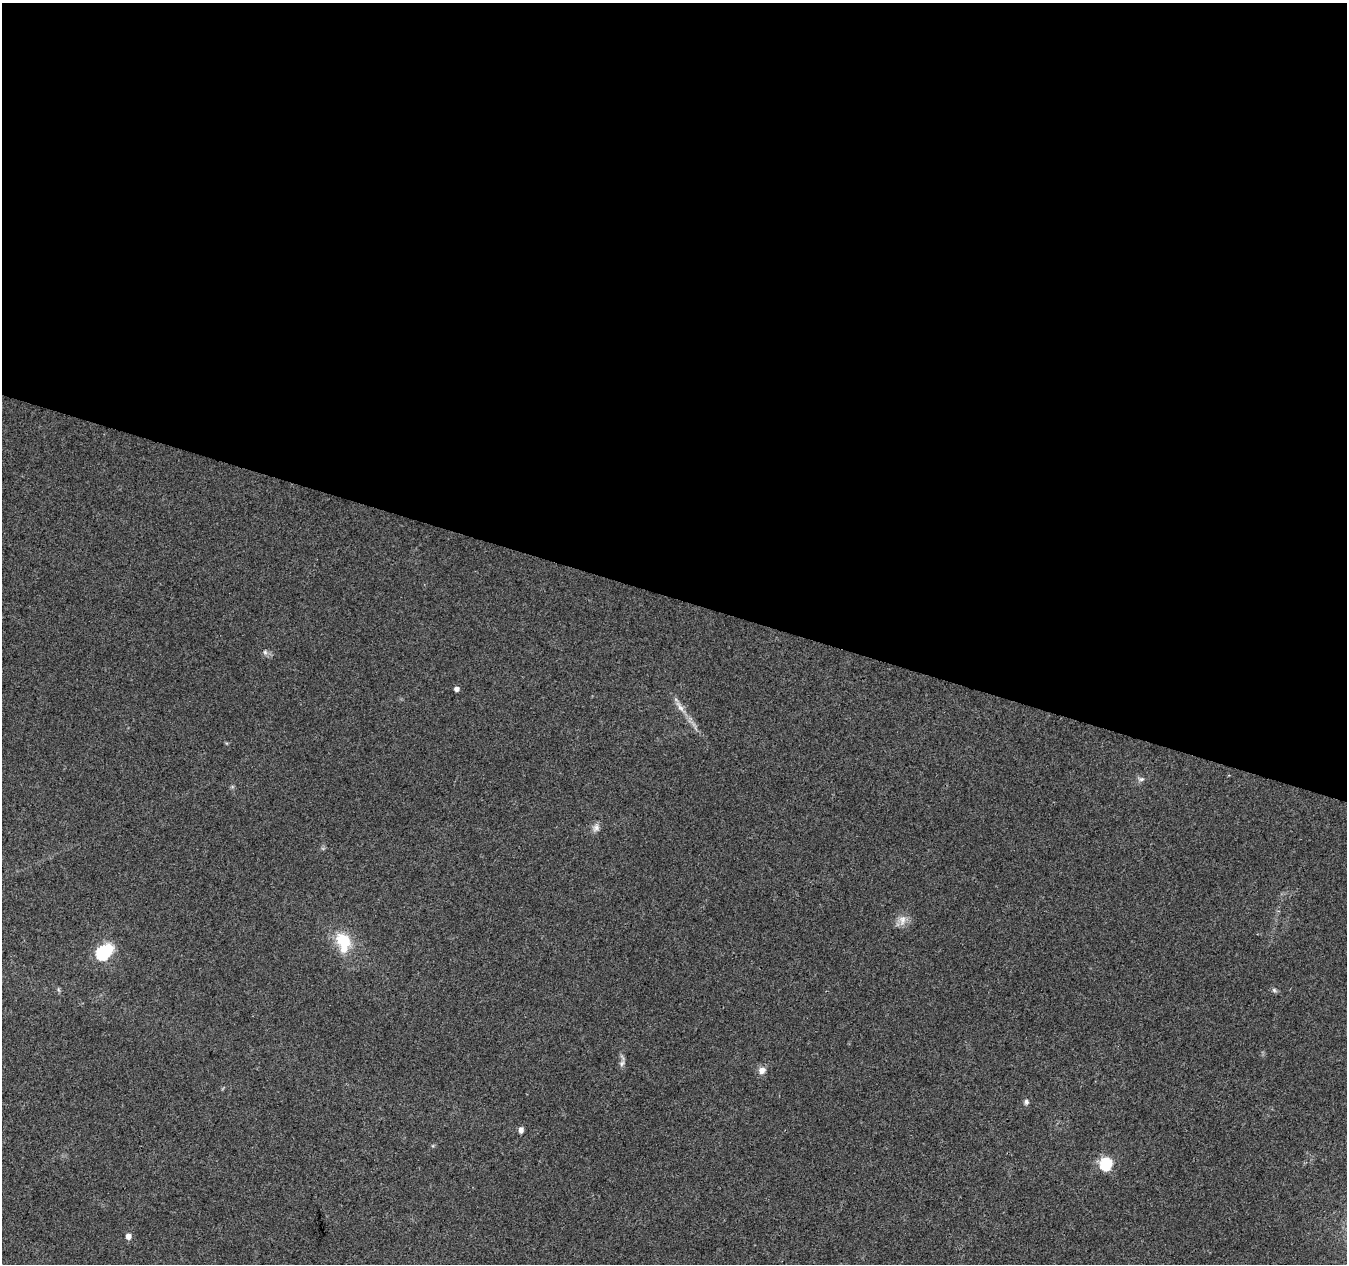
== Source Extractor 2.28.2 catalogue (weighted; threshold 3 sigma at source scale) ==
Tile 3 of 4 x 4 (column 3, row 1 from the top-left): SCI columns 2697-4041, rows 4065-5326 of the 5386 x 5539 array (HDU 1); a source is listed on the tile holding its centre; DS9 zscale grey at full resolution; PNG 1349 x 1266 px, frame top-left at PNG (2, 3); no overlay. Shown black and unused: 47% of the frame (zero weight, under 3 of 4 exposures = <1% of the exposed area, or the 3 px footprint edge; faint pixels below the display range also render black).
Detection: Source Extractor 2.28.2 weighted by HDU 2 'WHT'; one run over the whole footprint, this tile lists its part. Background 0.0487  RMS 0.0044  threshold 0.0198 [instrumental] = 3 sigma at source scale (4.5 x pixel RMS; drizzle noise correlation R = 1.50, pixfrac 1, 0.0396/0.0396 arcsec/px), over >= 5 px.
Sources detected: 18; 1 inside a brighter object's white glare — not listed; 1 inside a brighter listed object's ellipse — not listed separately; the other 16 listed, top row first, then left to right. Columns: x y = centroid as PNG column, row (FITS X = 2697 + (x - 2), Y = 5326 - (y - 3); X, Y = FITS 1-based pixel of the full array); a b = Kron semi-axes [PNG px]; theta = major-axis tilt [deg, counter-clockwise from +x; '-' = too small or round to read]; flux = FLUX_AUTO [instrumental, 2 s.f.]
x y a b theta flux
265 652 7 6 - 1.1
456 689 4 4 - 2
680 707 20 6 -55 3.5
1141 779 9 5 -9 1.2
596 828 11 8 58 2.1
902 920 16 9 88 3.6
344 941 22 16 -41 14
102 953 6 6 - 52
58 990 7 3 -71 0.64
1274 990 7 5 -46 0.86
622 1063 8 6 54 1.3
762 1070 9 8 - 2.8
1026 1102 7 5 -87 1
521 1130 6 5 - 1.9
1106 1164 6 6 - 54
128 1236 5 5 - 3.5